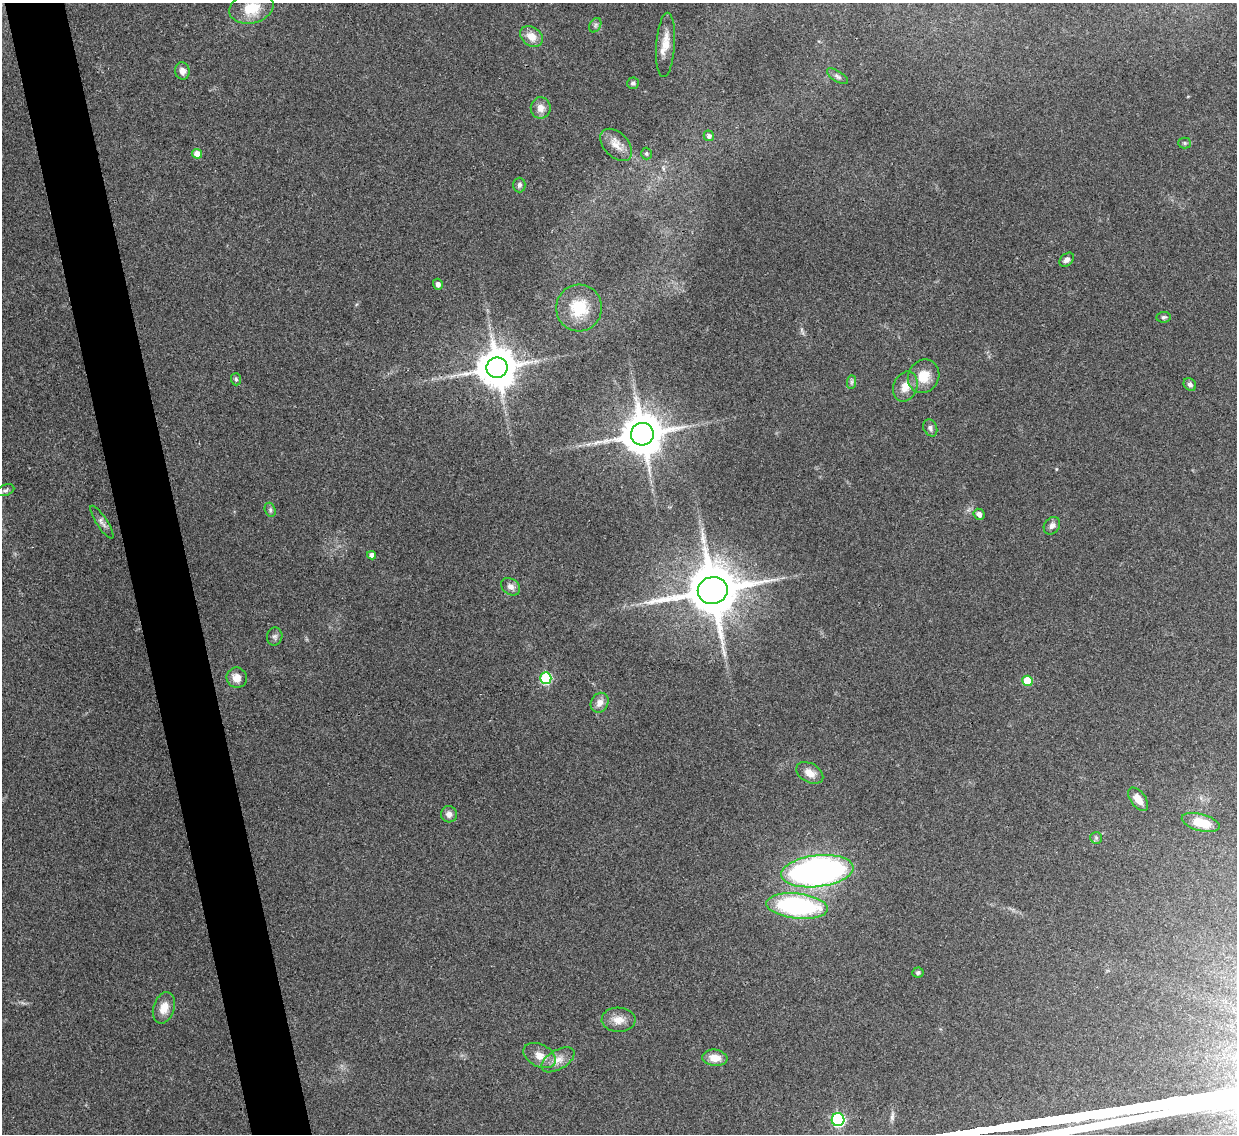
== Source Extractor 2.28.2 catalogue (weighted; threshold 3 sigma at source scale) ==
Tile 11 of 4 x 4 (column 3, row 3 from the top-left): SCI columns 2469-3703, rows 1271-2402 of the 4937 x 4921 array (HDU 1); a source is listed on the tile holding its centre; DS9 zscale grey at full resolution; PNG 1239 x 1136 px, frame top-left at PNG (2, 3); each listed source drawn as its Kron ellipse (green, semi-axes under 4 px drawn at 4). Shown black and unused: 5% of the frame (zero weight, under 3 of 4 exposures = <1% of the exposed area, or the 3 px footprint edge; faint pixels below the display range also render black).
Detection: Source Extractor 2.28.2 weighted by HDU 2 'WHT'; one run over the whole footprint, this tile lists its part. Background 0.0961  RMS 0.0062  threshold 0.028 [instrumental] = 3 sigma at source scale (4.5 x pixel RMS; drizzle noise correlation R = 1.50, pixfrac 1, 0.05/0.05 arcsec/px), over >= 5 px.
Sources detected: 56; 1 inside a brighter object's white glare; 2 long thin detections or spike segments (spike, bleed or trail) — neither listed nor drawn; the other 53 listed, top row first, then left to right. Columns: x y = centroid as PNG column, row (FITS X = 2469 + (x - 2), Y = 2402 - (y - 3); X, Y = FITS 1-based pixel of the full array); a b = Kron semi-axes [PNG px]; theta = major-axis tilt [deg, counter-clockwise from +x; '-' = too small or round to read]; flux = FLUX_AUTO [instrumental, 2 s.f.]
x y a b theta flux
251 8 22 15 13 16
595 25 8 5 60 1.5
531 36 12 9 -37 7.4
666 45 32 9 86 9.3
182 71 8 7 - 4
837 76 12 5 -32 1.8
633 83 6 6 - 1.5
541 108 10 10 - 4.9
709 136 5 5 - 2.2
1185 143 6 5 - 1.1
616 145 19 12 -46 6.9
197 154 5 4 - 6.9
646 154 6 5 - 1
519 185 7 6 - 1.8
1067 260 8 5 43 2.2
438 284 5 5 - 2.4
579 308 23 23 - 22
1164 317 7 5 7 1.3
497 368 10 10 - 2000
924 376 17 15 59 11
236 379 6 5 - 1.1
852 382 7 4 89 1.3
1190 384 7 5 -50 2
905 387 15 11 67 7.2
930 428 9 6 -63 1.8
642 434 11 11 - 2200
6 490 9 5 20 1.7
270 510 7 5 -71 1.3
979 514 6 5 - 2.5
102 522 19 5 -57 2.7
1052 526 9 7 54 2.6
372 555 4 4 - 3.4
511 587 10 8 -37 3.4
713 590 15 13 10 3600
275 637 9 7 79 1.8
237 678 10 10 - 6
546 678 6 5 - 50
1027 681 5 5 - 21
600 703 10 8 60 4.6
810 773 15 9 -29 5.6
1138 799 13 7 -54 7.2
449 814 8 8 - 3.3
1201 822 19 8 -15 15
1096 838 6 6 - 1.2
817 871 36 16 7 240
797 906 31 12 -6 94
918 973 5 5 - 1.3
164 1008 16 10 72 7.7
618 1020 17 12 -2 6.9
540 1056 17 11 -27 7.1
715 1058 12 8 -5 7.2
558 1060 18 9 30 6.2
838 1120 6 6 - 90